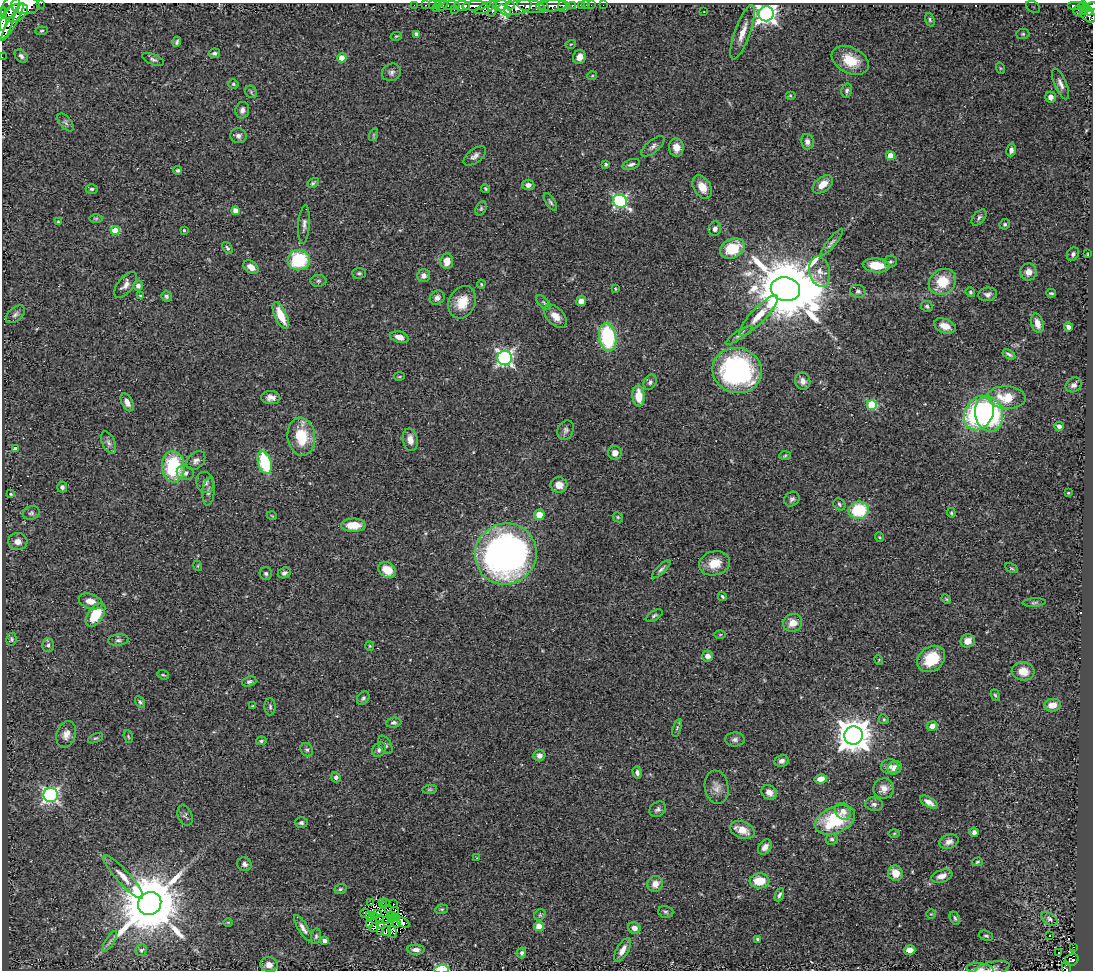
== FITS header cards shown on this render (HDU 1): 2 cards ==
NAXIS1  =                 1091
NAXIS2  =                  968

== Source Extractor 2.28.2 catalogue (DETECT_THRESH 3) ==
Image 1091 x 968 px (HDU 1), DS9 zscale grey, 1 PNG px = 1 image px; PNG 1095 x 972 px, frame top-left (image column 1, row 968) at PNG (2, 3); each listed source drawn as its Kron ellipse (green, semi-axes under 4 px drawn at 4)
Background 0.734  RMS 0.057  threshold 0.17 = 3 sigma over >= 5 px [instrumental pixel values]
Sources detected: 320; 3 with non-positive FLUX_AUTO (blend fragments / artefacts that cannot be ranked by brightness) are neither listed nor drawn; the other 317 listed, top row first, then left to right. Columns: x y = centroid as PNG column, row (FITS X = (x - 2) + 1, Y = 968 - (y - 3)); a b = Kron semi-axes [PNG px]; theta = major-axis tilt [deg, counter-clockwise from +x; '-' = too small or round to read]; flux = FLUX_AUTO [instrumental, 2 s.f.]
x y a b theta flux
41 3 2 2 - 37
25 5 14 8 -1 3700
414 5 2 2 - 16
426 5 3 2 - 27
432 5 2 2 - 15
438 5 3 3 - 11
451 5 9 3 1 83
510 5 4 3 - 290
581 5 4 3 - 66
586 5 2 2 - 8.9
591 5 2 2 - 13
603 5 2 2 - 9.5
1076 5 8 3 0 180
442 6 5 2 - 17
462 6 8 5 0 1400
475 6 12 4 3 1400
500 6 8 5 11 1000
532 6 15 6 -11 2400
543 6 5 3 - 480
552 6 15 5 3 1100
563 6 6 5 - 510
572 6 3 3 - 180
1083 6 4 3 - 170
11 7 13 8 63 2500
518 7 14 7 15 1400
1033 7 7 5 -31 11
1090 7 6 4 23 320
437 8 3 2 - 22
486 8 11 4 26 550
493 9 8 3 78 610
454 10 4 3 - 25
505 10 7 3 -40 720
1084 10 4 2 - 81
1078 11 5 2 - 6.5
1089 11 5 3 - 140
704 12 3 2 - 9.5
16 13 12 8 28 3000
766 14 8 7 - 1900
1088 15 9 6 -44 480
3 19 12 4 84 660
930 20 7 4 -73 7
12 22 21 3 60 1200
6 23 17 6 71 2300
41 31 6 4 7 5.1
743 32 29 7 70 51
416 34 4 3 - 15
1023 34 6 5 - 6.6
396 36 6 3 14 4.1
177 42 5 3 - 6.7
571 44 5 3 - 3.2
214 53 6 4 12 9.5
21 56 7 5 -45 11
2 57 2 2 - 5.8
579 57 7 6 - 30
342 58 4 4 - 76
153 59 11 5 -22 11
850 60 20 13 -27 97
1000 68 6 3 -71 3.6
391 72 10 8 31 15
592 76 5 3 - 3.6
233 84 5 4 - 5.5
1061 84 16 6 -67 21
847 91 7 5 77 9.5
251 92 7 5 -48 6.6
790 95 5 3 - 4
1051 97 5 5 - 19
242 110 8 7 - 17
66 122 10 5 -50 10
373 135 6 4 71 5.7
238 136 8 7 - 15
807 142 8 6 -79 19
653 146 14 6 39 17
676 147 9 7 -85 34
1011 150 7 4 77 16
475 156 13 7 37 17
890 156 4 4 - 80
606 164 4 3 - 6.3
631 164 9 5 17 13
178 170 4 4 - 7.1
313 183 6 3 29 6
823 184 12 7 39 43
528 185 6 5 - 17
702 187 13 8 -58 48
92 189 6 4 0 7.5
486 189 4 4 - 5.3
620 201 7 6 - 660
550 202 10 4 -56 8.2
481 208 7 5 64 6.8
235 211 4 4 - 33
979 217 9 5 51 11
96 218 7 4 1 6
59 222 4 3 - 4.7
304 224 19 5 86 18
1005 224 5 5 - 7.2
715 229 7 6 - 15
115 230 4 4 - 130
184 230 3 3 - 4.9
832 242 17 4 51 13
227 248 7 4 -52 7.1
732 248 13 9 24 120
1073 254 7 5 57 9.5
1087 254 3 2 - 2.5
299 260 11 10 - 230
447 261 8 6 84 42
890 261 6 6 - 7.7
876 265 13 7 -4 80
251 267 8 5 -35 28
820 272 15 10 -77 41
1028 272 8 8 - 26
359 273 7 5 0 7.6
424 276 6 6 - 17
318 281 8 6 0 8
942 282 14 12 36 120
481 284 4 4 - 3.9
125 285 15 7 52 21
138 286 5 5 - 16
615 289 3 2 - 3.4
785 289 15 12 -11 42000
858 291 7 6 - 10
970 292 5 4 - 6.1
1051 293 4 3 - 4.6
988 294 9 6 8 15
140 296 3 3 - 5.7
166 296 5 5 - 9.9
437 298 8 6 36 15
581 301 5 4 - 25
462 302 17 13 65 74
544 303 9 4 -45 8.2
927 306 6 5 - 8.3
15 314 11 6 39 13
281 315 14 6 -65 81
555 316 14 8 -45 37
759 316 27 7 47 59
1037 323 10 6 -75 35
945 326 11 7 -22 40
1068 327 4 4 - 15
739 335 15 4 33 12
399 337 9 5 -15 26
608 337 14 8 -82 340
1009 354 7 3 -30 8.6
505 358 7 7 - 1100
737 370 25 22 -14 740
399 376 5 3 - 3.7
803 381 8 7 - 20
650 382 8 6 62 11
1074 385 8 7 - 17
638 396 10 6 -87 69
1006 397 19 11 -3 98
271 398 9 6 -3 23
127 402 9 5 -63 25
872 405 5 5 - 250
979 413 18 14 60 520
989 414 18 14 -77 460
1059 426 4 4 - 14
566 430 10 7 64 14
301 437 19 13 -82 140
410 440 11 7 -79 33
109 443 12 6 -65 17
16 449 4 4 - 26
615 453 7 7 - 27
785 455 6 4 3 5.2
196 461 11 7 46 17
265 462 12 6 -74 240
173 467 15 11 -84 260
185 473 8 7 - 13
205 482 11 9 -80 17
559 485 8 7 - 32
62 487 5 5 - 11
208 492 14 6 85 16
1068 493 3 2 - 3.5
11 494 3 3 - 4.2
792 499 8 7 - 11
839 504 6 5 - 7.6
859 510 10 8 8 200
31 513 9 6 18 10
951 513 5 4 - 4.7
539 515 5 5 - 50
272 516 5 3 - 3.1
618 517 5 4 - 4.9
353 525 12 6 0 79
879 537 5 3 - 4.7
18 542 9 8 - 25
506 554 31 30 - 1700
714 563 16 12 15 68
198 566 5 3 - 3.5
1011 568 7 4 -27 5
661 569 12 4 44 11
387 570 9 7 -35 62
266 573 6 6 - 8.8
284 573 6 5 - 11
722 596 5 3 - 5.4
946 599 5 4 - 4.2
91 601 12 7 -20 40
1034 602 12 4 3 8.2
95 615 13 7 56 130
654 616 9 4 30 7.8
793 623 9 9 - 41
720 635 6 4 1 5
11 639 6 5 - 7.2
118 640 10 5 5 12
968 641 7 6 - 32
48 645 7 6 - 10
370 646 5 4 - 4.5
708 656 5 5 - 23
931 659 15 12 38 120
879 660 5 3 - 3.6
1023 671 11 9 -6 52
163 675 6 4 -20 5
249 682 7 5 19 8.5
995 695 6 4 -70 6
363 698 7 5 52 8.5
140 702 6 4 -58 7.8
1052 705 8 6 10 40
252 706 3 3 - 3.1
270 707 8 5 -89 8.4
884 719 5 4 - 4.9
394 723 8 5 6 10
932 726 5 5 - 26
677 728 9 4 72 7.2
66 734 14 9 72 31
853 735 9 9 - 8000
128 737 6 4 -70 4.8
96 738 8 4 25 6.1
735 739 10 7 1 14
261 741 5 3 - 6.2
385 745 10 6 -61 9.9
307 750 7 6 - 9
379 750 8 6 50 13
539 756 6 5 - 18
781 761 7 6 - 16
890 766 9 7 7 17
895 768 7 6 - 35
637 773 6 4 -76 11
336 777 5 4 - 12
821 779 6 5 - 33
717 787 17 12 -80 31
884 788 10 10 - 29
430 789 7 4 6 5.2
769 792 8 6 -41 25
51 795 7 7 - 1000
929 802 10 5 -31 25
874 804 9 7 -8 14
658 809 9 7 36 12
843 811 8 7 - 21
185 816 11 7 -69 10
835 820 21 13 22 220
301 823 6 5 - 7.8
742 830 13 8 -20 50
974 832 4 4 - 12
894 833 6 4 2 5.1
832 839 6 5 - 9.8
949 842 10 7 19 20
765 847 8 6 50 19
477 858 3 3 - 3.2
977 862 5 4 - 5.1
244 864 7 6 - 11
895 873 8 7 - 52
942 876 11 6 16 26
123 877 29 6 -48 45
759 881 10 7 3 87
655 884 8 7 - 34
340 889 6 5 - 6.9
779 895 7 4 67 9.9
385 902 2 2 - 1.9
150 903 12 11 - 35000
371 903 2 2 - 1.3
382 903 3 2 - 0.69
393 904 2 2 - 2.4
383 906 2 2 - 4.1
442 909 6 4 10 7
388 910 3 2 - 3.9
394 912 5 2 - 0.94
666 912 8 5 -15 8.1
365 913 5 3 - 6.2
378 913 3 3 - 2.7
931 914 5 4 - 4.1
540 915 6 5 - 5.8
369 916 3 3 - 3.6
391 916 4 2 - 1.3
374 917 3 2 - 3.7
394 917 3 3 - 3.1
955 918 7 5 -65 8
1049 919 9 5 -36 10
380 920 4 2 - 3.3
391 920 2 2 - 2.2
386 921 4 3 - 6.1
228 922 5 3 - 3.4
396 922 6 3 -65 8.7
403 922 7 4 -33 10
369 924 4 2 - 5.8
380 924 4 2 - 7.2
539 926 5 5 - 43
303 928 15 4 -59 18
374 928 5 2 - 2.6
634 928 6 5 - 25
380 931 3 2 - 2.3
386 931 5 2 - 2.5
392 932 6 4 -76 12
1049 935 3 2 - 24
316 936 8 5 80 7.4
986 936 7 5 -20 7
757 939 4 3 - 6.5
110 941 12 3 59 8.8
325 941 4 4 - 21
1074 947 3 2 - 3.4
141 950 6 5 - 9.6
416 950 9 5 -1 17
622 950 13 5 60 28
910 950 6 5 - 25
1059 952 3 3 - 6.1
522 953 5 4 - 9.9
1072 960 7 5 27 250
269 965 9 7 -8 24
1066 968 7 4 -86 82
441 969 7 4 3 110
980 969 13 5 -6 17
992 969 17 6 13 21
At the frame edge (FLAGS 8, measured only in part): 10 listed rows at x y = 41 3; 11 7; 1090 7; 3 19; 6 23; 2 57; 1066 968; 441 969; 980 969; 992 969
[3 non-positive-flux detections neither listed nor drawn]